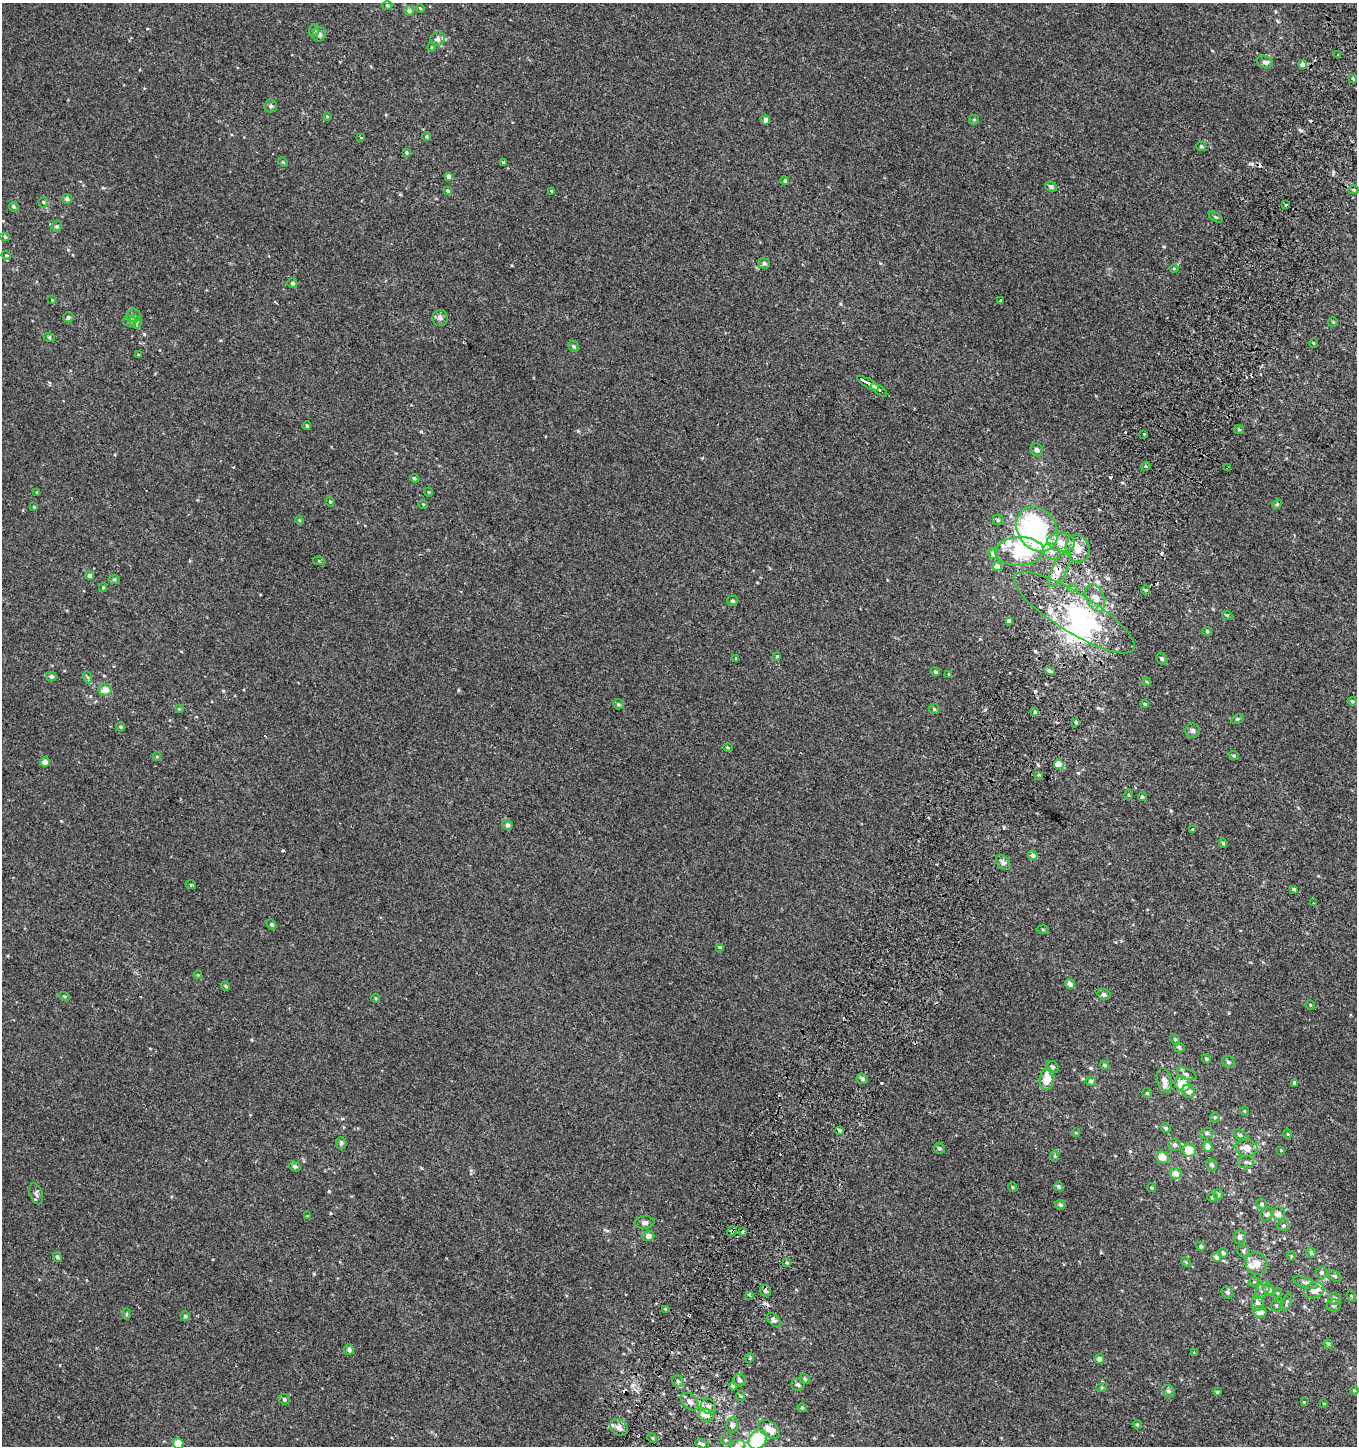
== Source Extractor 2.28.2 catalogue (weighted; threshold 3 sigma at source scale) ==
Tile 10 of 4 x 4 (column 2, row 3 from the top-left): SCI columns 1596-2950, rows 1494-2937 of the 5982 x 5886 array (HDU 1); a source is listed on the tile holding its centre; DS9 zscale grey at full resolution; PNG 1359 x 1448 px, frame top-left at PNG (2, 3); each listed source drawn as its Kron ellipse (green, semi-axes under 4 px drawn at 4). Shown black and unused: <1% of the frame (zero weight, under 2 of 3 exposures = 3% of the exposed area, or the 3 px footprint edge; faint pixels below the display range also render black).
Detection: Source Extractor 2.28.2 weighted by HDU 2 'WHT'; one run over the whole footprint, this tile lists its part. Background 0.00219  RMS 0.0056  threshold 0.0251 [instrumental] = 3 sigma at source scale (4.5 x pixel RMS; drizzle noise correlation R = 1.50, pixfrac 1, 0.0396/0.0396 arcsec/px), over >= 5 px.
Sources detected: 299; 4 inside a brighter object's white glare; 21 cosmic-ray / hot-pixel residue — neither listed nor drawn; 24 inside a brighter listed object's ellipse — not listed separately; the other 250 listed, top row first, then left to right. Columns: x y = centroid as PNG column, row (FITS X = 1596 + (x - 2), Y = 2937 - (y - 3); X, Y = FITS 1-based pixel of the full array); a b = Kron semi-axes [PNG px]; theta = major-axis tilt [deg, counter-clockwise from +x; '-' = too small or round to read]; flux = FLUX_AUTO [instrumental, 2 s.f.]
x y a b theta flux
387 6 5 3 - 0.61
420 8 4 3 - 0.63
409 11 5 4 - 1.8
314 30 6 5 - 1.2
319 34 7 6 - 1.4
438 39 7 7 - 1.8
432 47 4 4 - 0.61
1338 54 3 3 - 1.6
1265 62 8 6 -17 1.9
1303 65 4 4 - 4.5
1353 79 3 3 - 2.2
271 106 6 6 - 1.6
327 116 4 3 - 0.54
766 120 4 4 - 2.7
974 120 5 4 - 0.68
427 136 4 4 - 0.73
360 137 3 3 - 1.1
1201 146 5 4 - 0.74
406 152 3 3 - 4.3
283 162 5 3 - 0.49
503 162 4 3 - 2.6
449 176 4 4 - 3
785 181 4 4 - 0.89
1051 187 6 5 - 1.5
448 190 3 3 - 4.9
1353 190 5 4 - 1.1
552 191 3 3 - 2
67 199 5 4 - 1.6
43 202 5 5 - 0.83
1286 205 3 3 - 1.7
14 207 5 4 - 0.88
1216 217 7 4 -33 0.76
57 226 5 5 - 1.1
5 237 5 4 - 0.83
6 255 5 3 - 0.58
764 263 5 5 - 1.3
1174 269 5 3 - 0.49
292 283 5 4 - 1
52 300 4 3 - 0.42
1001 300 4 4 - 0.63
134 316 7 6 - 1.5
68 317 5 5 - 1.3
440 318 8 7 - 1.9
129 321 7 5 -2 1.2
136 322 6 6 - 2.1
1333 322 5 4 - 0.55
49 337 6 4 -19 0.58
1313 343 4 3 - 0.4
573 346 5 5 - 1.1
138 355 3 3 - 0.43
868 383 12 3 -29 25
879 390 9 3 -36 7.8
307 425 4 3 - 0.58
1239 430 5 4 - 0.63
1144 434 3 3 - 2.3
1037 450 7 6 - 1.8
1146 466 5 4 - 0.58
1228 468 3 3 - 11
414 478 4 3 - 0.9
37 492 3 3 - 0.54
428 492 4 3 - 0.38
330 502 5 3 - 0.74
423 504 4 3 - 0.42
1277 504 5 4 - 0.78
34 507 4 3 - 0.5
299 520 4 4 - 0.52
998 520 5 5 - 1
1037 529 24 19 -55 76
1061 542 14 9 -10 6.8
1078 549 14 11 -69 7.2
1020 551 24 14 3 30
1052 552 9 7 -35 3.3
993 553 5 5 - 3.4
319 561 5 3 - 0.51
997 567 5 4 - 4.7
1059 569 20 7 62 5
90 575 4 4 - 1.8
114 580 6 4 0 0.75
103 587 4 4 - 0.57
1072 588 4 4 - 1.3
1146 590 4 4 - 0.68
1095 598 14 8 -66 5.2
732 601 5 5 - 0.91
1074 613 70 19 -32 58
1227 615 5 3 - 0.58
1009 621 4 4 - 2.5
1207 631 5 4 - 0.67
777 656 4 3 - 0.46
736 658 4 3 - 0.53
1162 659 6 5 - 1.1
1049 671 5 4 - 1.3
935 672 5 4 - 1.1
949 674 4 3 - 0.5
51 676 5 4 - 1.6
87 677 6 4 -69 0.87
1147 682 4 3 - 0.5
105 690 7 6 - 5
1352 701 4 4 - 1
618 704 5 5 - 0.92
1145 704 4 3 - 0.63
179 709 4 4 - 0.47
934 709 5 5 - 0.83
1035 712 4 3 - 2.8
1237 719 7 4 26 0.78
1076 722 4 3 - 0.61
121 727 4 4 - 0.67
1193 731 7 7 - 1.6
728 748 5 3 - 0.48
1234 755 5 4 - 0.7
157 757 4 4 - 0.56
45 762 5 5 - 3.3
1059 764 5 4 - 13
1038 775 4 3 - 0.64
1129 795 5 3 - 0.47
1142 797 4 4 - 0.85
507 825 5 5 - 1.9
1192 829 3 3 - 2.2
1223 843 5 4 - 0.88
1033 855 5 4 - 2
1003 863 8 6 -49 1.7
191 885 5 3 - 0.49
1294 889 3 3 - 0.9
1314 903 3 2 - 0.44
271 924 5 4 - 0.91
1043 930 6 4 -3 0.54
719 947 4 3 - 1.3
198 975 4 4 - 0.51
1070 984 5 4 - 2.7
225 986 4 3 - 0.94
1104 994 6 5 - 1.7
64 996 5 3 - 0.66
376 998 4 3 - 0.5
1310 1005 5 4 - 0.54
1175 1040 6 4 -51 0.87
1179 1047 5 4 - 1.1
1206 1059 5 4 - 0.67
1228 1062 7 5 -33 1.3
1105 1065 4 4 - 0.93
1052 1067 7 5 -34 1.2
1186 1074 10 5 -21 1.3
862 1079 5 5 - 1.5
1047 1079 11 7 79 7.8
1164 1080 13 7 -75 3.7
1091 1081 5 5 - 0.98
1295 1083 4 4 - 2.2
1182 1084 8 7 - 8.6
1189 1091 7 6 - 3.6
1147 1093 5 4 - 0.68
1244 1111 5 3 - 0.45
1215 1117 5 4 - 0.76
1166 1128 5 4 - 0.98
840 1131 4 3 - 2.7
1076 1133 4 3 - 0.46
1207 1133 7 5 15 1.1
1288 1134 5 3 - 0.42
1241 1135 7 5 -26 0.96
341 1143 6 5 - 1.1
1175 1145 6 6 - 1.4
1208 1147 5 4 - 4.3
939 1148 6 5 - 1.2
1246 1148 11 8 -8 5.3
1189 1150 6 6 - 7.7
1281 1150 4 3 - 0.47
1055 1156 6 4 89 0.67
1163 1158 6 5 - 5
1246 1162 8 6 6 1.3
1211 1165 6 5 - 1.4
295 1166 6 5 - 1.6
1176 1174 6 5 - 3.5
1012 1187 5 3 - 0.51
1059 1187 5 4 - 1.3
1151 1188 5 3 - 0.55
36 1194 11 6 -72 1.6
1218 1194 5 4 - 1.1
1213 1197 5 4 - 0.63
1261 1204 5 5 - 1
1060 1205 5 4 - 1.1
1267 1214 8 5 45 1.6
1278 1214 7 6 - 2.9
307 1215 3 3 - 1.3
644 1222 10 6 6 2
1284 1225 6 6 - 1
732 1231 5 3 - 6
742 1231 3 3 - 28
648 1236 6 5 - 2.8
1240 1237 7 6 - 1.9
1201 1246 5 4 - 1.2
1243 1251 7 5 -39 1
1223 1253 5 4 - 1.2
1311 1253 5 4 - 1.3
1291 1256 4 3 - 0.47
57 1257 5 4 - 0.96
1216 1257 5 4 - 2
787 1262 3 3 - 3.6
1186 1262 6 3 -46 0.59
1256 1264 11 10 - 5.2
1322 1273 6 5 - 1.3
1335 1276 7 5 -28 1
1254 1282 5 4 - 0.68
1306 1283 13 5 -18 1.7
1262 1290 10 6 60 1.9
1269 1290 6 5 - 1.6
1314 1290 10 8 17 5.5
765 1291 6 5 - 1.3
1227 1292 6 5 - 1.5
1277 1293 5 3 - 0.53
750 1295 3 3 - 5.7
1351 1296 6 3 -71 0.62
1335 1299 6 6 - 2.6
1287 1302 8 4 74 0.9
1258 1303 8 5 -78 2.3
1334 1305 7 6 - 1.5
1276 1306 6 5 - 0.99
666 1309 4 3 - 0.68
1259 1312 7 5 -17 3.6
126 1314 6 4 89 0.6
185 1316 5 4 - 0.67
774 1320 8 5 -47 1.5
1328 1344 4 4 - 0.97
349 1350 5 5 - 2.1
1194 1353 3 3 - 0.81
750 1358 5 3 - 0.52
1099 1359 5 4 - 2.8
805 1379 5 5 - 0.98
739 1380 6 6 - 1.5
678 1381 6 5 - 1.1
798 1385 6 6 - 1.4
733 1386 4 4 - 0.82
1102 1387 5 3 - 0.62
1354 1390 4 4 - 0.59
1168 1391 6 5 - 1.2
1217 1392 4 3 - 0.71
741 1396 5 3 - 0.53
284 1399 5 5 - 1.1
690 1402 11 7 -41 3.1
1304 1402 3 3 - 0.38
1324 1403 4 2 - 0.32
708 1406 8 7 - 1.9
802 1408 5 4 - 0.65
706 1416 7 6 - 2.8
1137 1424 4 4 - 0.6
732 1425 8 6 83 1.6
619 1427 9 7 -45 2.8
769 1429 12 7 -37 5.7
652 1438 5 4 - 0.72
726 1440 5 5 - 0.73
758 1440 10 8 50 31
178 1444 5 5 - 8.9
702 1444 7 3 -20 1
738 1446 7 6 - 2
Overlapping masked pixels (flux is a lower limit): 8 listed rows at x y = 1228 468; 1078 549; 1059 569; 1074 613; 1009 621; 840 1131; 732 1231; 774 1320
Isophote crosses this tile's border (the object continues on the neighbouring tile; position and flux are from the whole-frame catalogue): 3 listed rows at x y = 758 1440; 178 1444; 738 1446
Unlisted compact peaks at least as high as the median listed source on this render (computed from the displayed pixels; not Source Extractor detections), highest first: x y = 1333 173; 458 690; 314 1274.